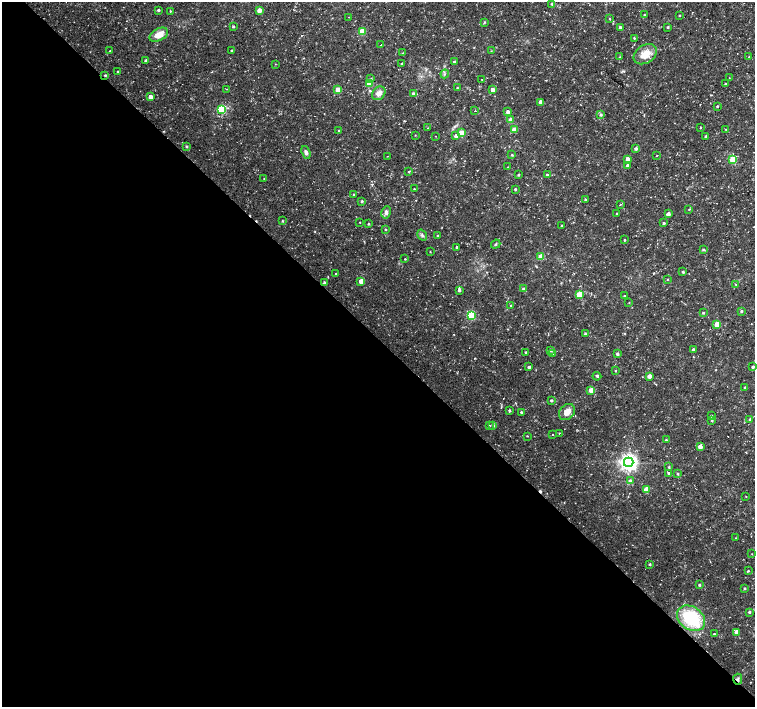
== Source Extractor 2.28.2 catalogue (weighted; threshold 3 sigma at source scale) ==
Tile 9 of 4 x 4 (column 1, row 3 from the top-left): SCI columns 4-1508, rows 1565-2973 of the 6028 x 6017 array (HDU 1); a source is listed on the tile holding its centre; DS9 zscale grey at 2 x 2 block average (1 PNG px = mean of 2 x 2 image px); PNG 757 x 709 px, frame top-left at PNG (2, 2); each listed source drawn as its Kron ellipse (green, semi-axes under 4 px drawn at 4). Shown black and unused: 52% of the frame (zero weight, under 3 of 4 exposures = <1% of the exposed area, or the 3 px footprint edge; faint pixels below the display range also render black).
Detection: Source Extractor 2.28.2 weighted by HDU 2 'WHT'; one run over the whole footprint, this tile lists its part. Background 0.0223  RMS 0.0028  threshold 0.0127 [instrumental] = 3 sigma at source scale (4.5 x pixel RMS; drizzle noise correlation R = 1.50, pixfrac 1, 0.0396/0.0396 arcsec/px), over >= 5 px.
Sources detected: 164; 3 cosmic-ray / hot-pixel residue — neither listed nor drawn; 2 inside a brighter listed object's ellipse — not listed separately; the other 159 listed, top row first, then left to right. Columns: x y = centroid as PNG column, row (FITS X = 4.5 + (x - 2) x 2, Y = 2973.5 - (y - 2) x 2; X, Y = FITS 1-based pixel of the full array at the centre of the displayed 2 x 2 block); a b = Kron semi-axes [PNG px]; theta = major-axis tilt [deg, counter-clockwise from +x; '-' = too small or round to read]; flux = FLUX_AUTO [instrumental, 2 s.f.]
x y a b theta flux
552 4 4 3 - 0.82
158 10 2 2 - 1.1
259 10 3 3 - 6.4
170 11 2 2 - 0.4
644 15 3 2 - 0.48
679 15 2 2 - 0.51
349 17 2 2 - 0.25
609 19 3 2 - 0.4
484 22 3 3 - 0.68
233 26 2 2 - 0.95
620 27 3 2 - 1.1
668 27 3 3 - 0.75
362 31 3 3 - 17
159 35 10 6 28 7.4
634 38 3 2 - 0.57
381 45 2 2 - 3
110 51 2 2 - 0.41
231 51 2 2 - 0.76
491 51 2 2 - 0.32
403 53 2 2 - 0.4
645 54 12 9 33 10
619 57 3 2 - 0.45
749 57 2 2 - 0.52
146 60 2 2 - 1.9
454 62 3 3 - 0.96
275 64 3 2 - 0.27
402 64 3 2 - 0.68
118 71 2 2 - 0.56
445 74 4 2 - 0.65
105 75 2 2 - 0.87
729 78 2 2 - 0.29
371 79 3 3 - 0.77
482 79 2 2 - 0.51
369 84 3 3 - 15
725 84 2 2 - 0.89
457 88 3 2 - 0.43
227 89 2 2 - 0.28
492 89 3 3 - 4.2
338 90 3 3 - 13
379 93 7 6 - 4.3
413 94 4 3 - 1.5
150 97 3 3 - 5.7
541 102 3 3 - 5.9
717 106 2 2 - 0.73
221 109 3 3 - 44
475 111 2 2 - 0.93
508 112 3 3 - 2
601 114 3 3 - 1.2
511 120 3 3 - 8.3
428 128 2 2 - 0.26
700 128 3 2 - 0.38
726 129 2 2 - 0.31
339 130 2 2 - 0.53
514 130 3 3 - 6.6
461 133 3 3 - 15
415 135 2 2 - 0.36
436 136 2 2 - 0.21
456 136 3 3 - 3.6
706 136 3 2 - 0.81
186 146 3 3 - 0.93
636 149 3 3 - 1.4
306 152 6 4 -68 2
512 155 3 2 - 0.7
387 156 2 2 - 0.23
657 156 2 2 - 0.32
627 159 3 3 - 4.2
733 159 3 3 - 22
627 165 3 3 - 0.99
508 167 2 2 - 0.32
409 171 3 3 - 0.54
518 175 2 2 - 0.81
547 175 3 3 - 1.1
264 179 2 2 - 0.3
414 189 2 2 - 0.52
515 189 3 2 - 0.68
354 195 2 2 - 0.83
585 200 3 2 - 0.81
362 201 2 2 - 1.1
620 204 2 2 - 0.4
689 209 4 2 - 0.45
386 212 6 4 81 2.1
617 213 2 2 - 0.7
668 214 3 3 - 3.3
282 221 3 2 - 0.69
360 222 2 2 - 0.31
664 223 3 3 - 0.95
368 224 2 2 - 0.72
562 225 2 2 - 0.42
385 229 2 2 - 0.61
422 235 6 3 -57 1.1
438 236 3 2 - 0.61
624 240 4 2 - 0.54
496 244 5 2 - 0.7
457 247 2 2 - 1.1
703 250 3 3 - 0.65
430 252 2 2 - 0.37
541 257 3 3 - 17
405 259 2 2 - 0.51
683 272 2 2 - 0.88
336 273 2 2 - 1.7
667 280 2 2 - 0.38
361 281 3 3 - 8.7
325 283 3 2 - 1.9
735 284 3 2 - 0.37
523 289 3 3 - 0.98
459 290 3 2 - 1.3
579 295 3 3 - 16
624 296 2 2 - 0.67
629 303 2 2 - 0.31
511 306 3 2 - 0.78
741 311 3 2 - 0.89
703 313 3 2 - 0.88
471 315 3 3 - 41
717 324 3 3 - 12
585 333 3 2 - 0.67
551 350 3 3 - 1.3
693 350 3 2 - 1.3
526 352 2 2 - 0.81
553 354 3 3 - 0.92
617 354 3 3 - 1.4
529 367 2 2 - 1.3
753 367 2 2 - 1.5
615 371 2 2 - 0.57
597 376 4 3 - 0.87
649 376 3 3 - 4.4
745 388 2 2 - 1.3
591 390 3 3 - 7.5
551 400 3 2 - 0.96
509 410 4 2 - 1.1
521 412 2 2 - 0.82
567 412 9 7 47 6.5
711 416 3 2 - 0.83
750 419 3 2 - 0.84
712 420 3 3 - 0.82
493 425 3 3 - 1.4
489 426 3 2 - 0.39
559 433 2 2 - 1.4
553 435 2 2 - 0.69
527 436 2 2 - 0.38
666 440 2 2 - 0.67
700 446 3 3 - 4.7
629 462 5 4 - 350
669 467 3 3 - 0.68
669 473 3 3 - 1.4
678 474 3 2 - 0.7
630 481 4 3 - 1.8
646 489 3 3 - 8.8
746 496 2 2 - 0.25
736 538 2 2 - 0.43
752 554 2 2 - 0.27
649 564 3 2 - 0.61
748 571 3 2 - 0.64
699 585 2 2 - 0.89
745 588 3 2 - 0.85
749 612 3 2 - 1.2
691 618 15 11 -35 42
737 632 3 3 - 5.5
714 634 2 2 - 0.77
738 679 5 4 - 1.6
Overlapping masked pixels (flux is a lower limit): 2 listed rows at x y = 105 75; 738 679
Isophote crosses this tile's border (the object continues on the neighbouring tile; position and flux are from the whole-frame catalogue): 1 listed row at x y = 753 367
Diffuse or blended objects may show on this block-average render without a row.